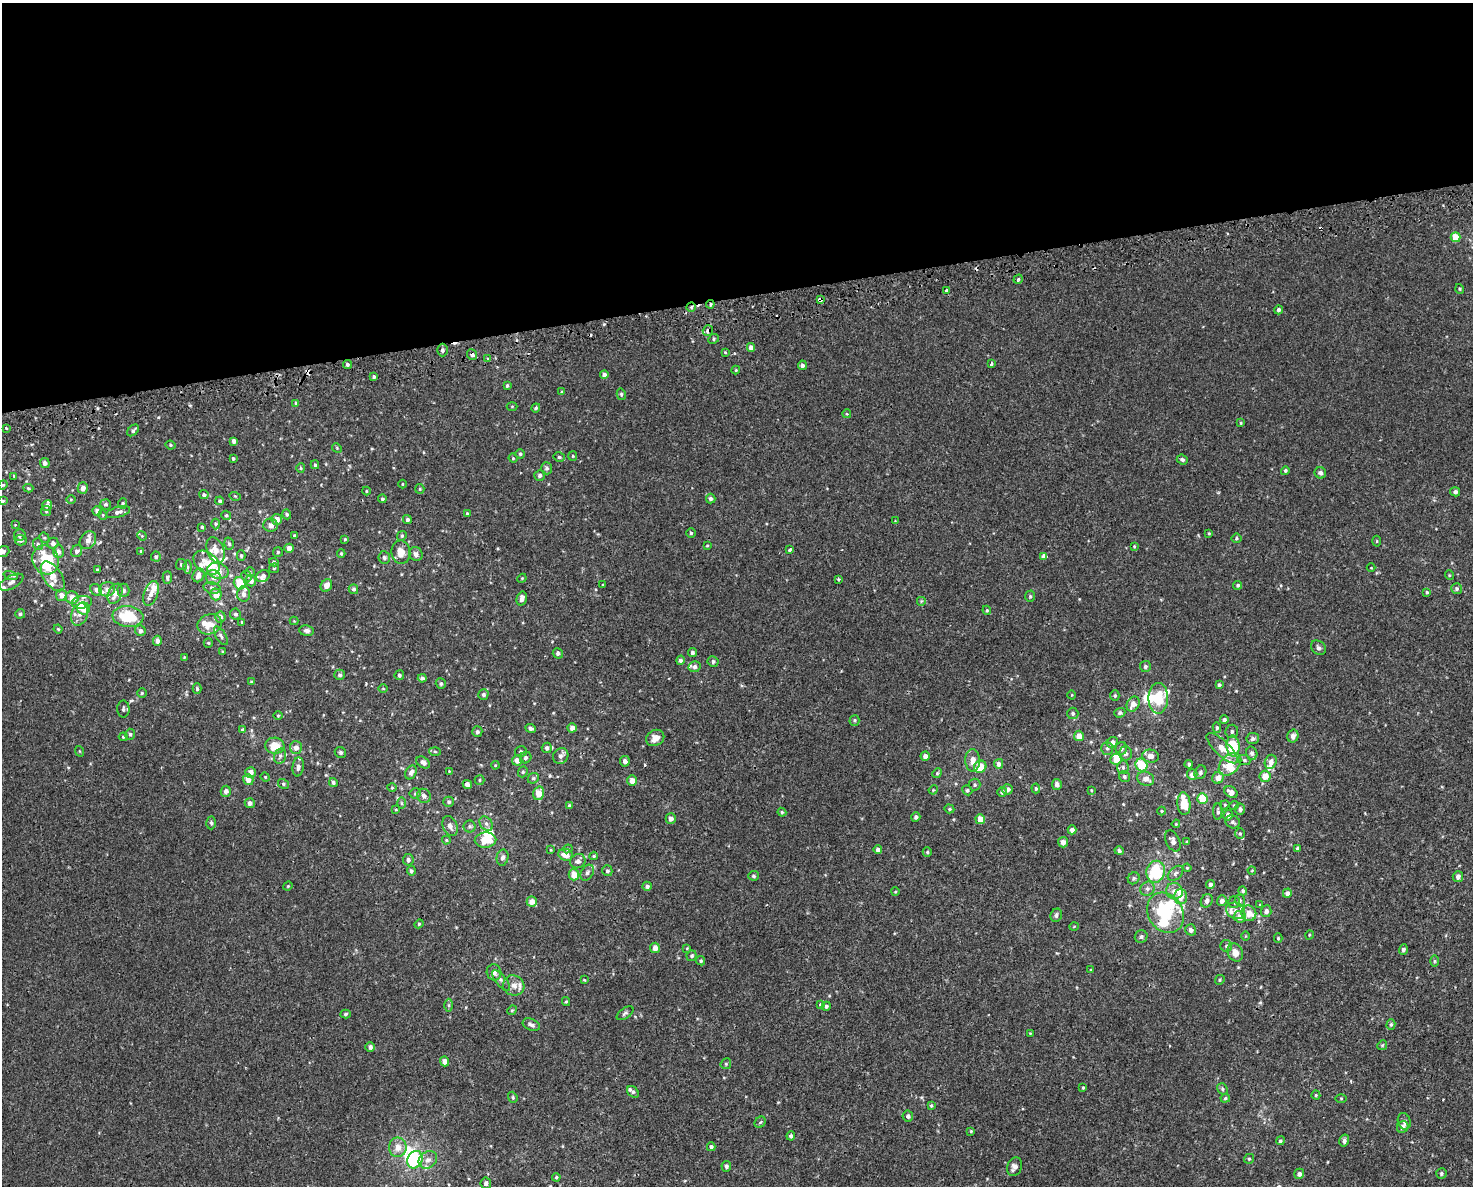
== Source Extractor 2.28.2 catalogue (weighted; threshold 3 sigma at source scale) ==
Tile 2 of 3 x 4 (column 2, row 1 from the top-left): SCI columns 1565-3035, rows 3590-4773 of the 4556 x 4811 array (HDU 1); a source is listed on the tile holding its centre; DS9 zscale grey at full resolution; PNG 1475 x 1188 px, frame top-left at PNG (2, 3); each listed source drawn as its Kron ellipse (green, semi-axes under 4 px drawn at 4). Shown black and unused: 25% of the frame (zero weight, under 2 of 3 exposures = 3% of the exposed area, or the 3 px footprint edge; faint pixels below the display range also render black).
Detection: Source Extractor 2.28.2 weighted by HDU 2 'WHT'; one run over the whole footprint, this tile lists its part. Background 5.66e-04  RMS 0.0026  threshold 0.0117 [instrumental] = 3 sigma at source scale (4.5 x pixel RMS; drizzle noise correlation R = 1.50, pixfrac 1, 0.0396/0.0396 arcsec/px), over >= 5 px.
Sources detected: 468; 6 inside a brighter object's white glare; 8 cosmic-ray / hot-pixel residue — neither listed nor drawn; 40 inside a brighter listed object's ellipse — not listed separately; the other 414 listed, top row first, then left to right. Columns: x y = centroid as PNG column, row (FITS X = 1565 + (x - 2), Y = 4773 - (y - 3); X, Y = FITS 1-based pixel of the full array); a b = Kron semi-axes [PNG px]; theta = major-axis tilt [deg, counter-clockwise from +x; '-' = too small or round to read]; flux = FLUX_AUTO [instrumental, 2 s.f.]
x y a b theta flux
1456 237 5 5 - 3.9
1018 279 5 4 - 0.52
1460 289 5 3 - 0.25
946 290 3 3 - 0.73
820 299 4 3 - 4.9
710 304 4 3 - 0.37
691 307 4 4 - 0.41
1278 310 4 4 - 0.65
708 330 5 5 - 1.8
714 339 5 4 - 0.37
751 347 4 4 - 1.4
442 350 6 5 - 0.7
725 352 4 4 - 0.26
472 354 5 5 - 0.69
487 359 3 3 - 0.99
347 364 4 4 - 0.49
991 364 4 3 - 0.52
802 365 5 4 - 0.65
736 370 4 4 - 0.26
604 375 4 4 - 0.96
374 377 3 3 - 0.65
507 386 4 3 - 0.36
562 392 4 4 - 0.25
621 394 6 4 -77 0.4
296 403 4 4 - 0.31
512 406 5 3 - 0.21
536 408 5 4 - 0.4
847 414 4 3 - 0.41
1241 423 4 4 - 0.25
6 428 4 3 - 0.24
133 430 7 4 44 0.61
234 441 4 4 - 0.96
171 445 5 3 - 0.34
337 448 5 4 - 0.32
520 454 4 4 - 0.42
573 456 5 4 - 0.27
559 457 6 4 -15 0.45
233 458 3 3 - 0.36
513 458 4 4 - 0.25
1182 460 5 5 - 0.65
45 463 5 5 - 0.9
315 465 4 3 - 0.39
301 468 5 4 - 0.31
547 468 6 5 - 0.7
1285 471 4 4 - 0.45
1320 473 6 5 - 0.71
540 475 5 5 - 0.65
14 476 3 3 - 0.23
402 484 4 3 - 0.18
3 485 5 4 - 0.28
28 488 5 4 - 0.39
83 488 6 5 - 1.4
420 489 5 4 - 0.27
366 491 4 4 - 0.24
1455 492 5 4 - 0.66
204 495 5 4 - 0.54
235 496 5 3 - 0.27
71 499 4 3 - 0.25
382 499 4 4 - 0.4
711 499 5 4 - 0.67
3 501 3 3 - 0.33
220 501 4 4 - 0.46
123 503 5 4 - 0.34
106 504 5 5 - 0.53
47 506 5 5 - 1.1
46 511 5 5 - 0.32
97 511 4 4 - 0.99
118 512 12 5 16 0.99
467 513 3 3 - 0.25
287 514 5 4 - 0.41
103 515 5 3 - 0.2
226 515 5 4 - 0.45
277 519 5 5 - 2
407 520 4 4 - 0.58
895 521 3 3 - 0.19
216 524 5 3 - 0.35
15 525 4 4 - 0.2
270 525 7 6 - 1.5
202 527 4 4 - 0.34
691 533 5 5 - 0.36
1209 533 4 3 - 0.22
20 535 6 5 - 0.57
294 535 3 3 - 0.27
142 536 5 4 - 0.22
402 536 5 4 - 0.34
44 538 5 5 - 0.36
1236 538 5 4 - 0.35
345 539 4 3 - 0.25
21 540 6 5 - 0.91
88 540 9 7 53 1.6
1377 541 5 3 - 0.24
53 543 5 5 - 1.1
38 544 6 5 - 0.53
229 544 6 5 - 0.48
707 545 3 3 - 0.22
1134 546 3 3 - 0.21
289 548 4 4 - 1.8
790 549 3 3 - 0.9
215 550 13 8 -69 2
3 551 6 5 - 1
77 551 6 5 - 0.85
141 551 4 3 - 0.3
58 552 6 5 - 1.1
278 552 5 5 - 0.39
401 552 12 9 -84 2.6
341 553 4 3 - 0.28
416 554 7 6 - 0.96
241 556 5 4 - 0.42
156 557 5 5 - 0.47
1044 557 4 3 - 10
384 558 6 6 - 0.6
46 560 15 13 -62 11
274 562 4 4 - 0.42
207 563 15 10 -39 2.8
181 565 5 5 - 0.45
187 567 6 4 90 0.42
274 568 5 4 - 0.31
1371 568 4 3 - 0.18
97 570 3 3 - 0.33
218 571 11 7 -13 3.6
250 572 4 4 - 0.3
10 575 7 4 -18 0.48
198 575 7 5 66 1.6
1449 575 5 3 - 0.21
53 576 17 9 -57 3.6
247 576 5 4 - 0.38
263 576 7 5 27 0.84
167 577 6 4 89 0.53
213 577 7 7 - 1.2
522 578 5 3 - 0.22
839 579 3 3 - 0.33
251 581 5 5 - 1.4
11 582 13 6 29 1.2
240 583 6 5 - 5.5
326 585 7 5 58 1.9
603 585 4 2 - 0.16
1238 585 4 4 - 0.38
212 588 8 6 -14 0.71
107 589 8 7 - 1.1
353 589 5 4 - 0.65
1456 589 5 5 - 0.62
96 590 6 5 - 0.7
123 590 7 6 - 0.87
1427 592 4 3 - 0.36
151 593 13 7 70 1.8
115 594 10 7 65 2.2
216 594 6 5 - 2.7
243 594 7 6 - 1.4
62 595 6 5 - 2
1030 596 6 5 - 0.37
72 598 6 6 - 2.2
522 598 7 5 74 1.1
921 601 5 5 - 0.32
82 602 10 6 7 1.9
83 608 6 6 - 3.5
987 610 4 4 - 0.3
20 614 5 4 - 0.55
79 614 11 8 70 1.7
235 614 5 5 - 0.58
128 616 15 10 -6 9.8
220 617 5 5 - 1.2
294 621 4 4 - 0.21
242 622 4 3 - 0.18
210 624 13 10 17 2.9
58 629 4 4 - 0.24
140 631 5 5 - 0.77
307 631 7 5 -7 0.7
221 636 10 5 -58 0.71
157 641 5 4 - 1
208 643 5 4 - 0.29
1319 648 8 6 -39 0.73
223 652 4 3 - 0.24
692 652 4 4 - 0.67
558 653 5 5 - 0.69
184 657 4 3 - 0.21
680 660 5 4 - 0.66
713 661 5 5 - 0.64
695 667 6 5 - 0.75
1145 667 5 5 - 0.59
340 675 5 5 - 0.57
399 675 5 4 - 0.61
422 678 4 4 - 0.73
251 682 4 3 - 0.21
441 684 5 5 - 0.41
1219 685 4 3 - 0.43
197 689 5 4 - 0.48
383 689 5 3 - 0.21
142 693 5 4 - 0.36
483 694 5 5 - 0.52
1072 695 4 3 - 0.19
1115 696 5 4 - 0.4
1158 698 15 10 89 6.6
1133 704 8 6 62 1.9
123 709 8 6 -89 0.65
1073 713 6 5 - 0.53
1120 713 5 4 - 0.64
278 716 5 3 - 0.24
854 720 5 5 - 0.39
1224 720 4 4 - 0.58
530 728 5 4 - 0.74
572 728 4 4 - 1.1
1217 728 5 4 - 0.44
242 729 4 3 - 0.29
1232 731 7 6 - 0.72
477 732 5 5 - 0.59
130 734 5 4 - 0.47
1079 736 5 5 - 2.4
1293 736 6 5 - 1.1
123 737 4 3 - 0.25
655 738 9 7 32 2.1
1253 739 6 5 - 0.75
1112 742 6 5 - 1.2
275 746 9 8 - 4.5
1233 746 10 6 -87 12
296 748 6 6 - 1.5
547 748 5 5 - 0.81
1107 748 6 5 - 0.57
1121 748 6 6 - 0.82
1222 748 20 7 -44 3.2
79 751 5 3 - 0.21
435 751 6 4 -3 0.33
340 752 6 5 - 0.49
521 752 6 5 - 0.49
1125 753 7 6 - 0.96
1252 753 7 5 -73 0.63
280 756 8 5 76 0.76
561 756 8 7 - 1
925 756 4 4 - 1.1
1151 756 8 6 -11 1.6
526 758 6 5 - 0.64
1116 759 6 5 - 2.3
517 760 5 5 - 1.9
973 760 11 7 -88 2
1244 760 6 5 - 0.45
625 761 5 5 - 1.1
423 762 7 5 -35 1.1
1271 762 7 6 - 1.5
999 764 5 4 - 0.86
1189 764 4 3 - 0.53
1230 764 13 9 47 4.7
495 765 4 3 - 0.21
1141 765 6 6 - 6.9
298 767 9 5 84 0.92
980 767 6 6 - 5
1123 767 7 5 -87 0.6
449 771 3 3 - 0.21
250 772 5 5 - 1.5
411 772 7 5 60 0.98
523 772 6 4 69 0.38
1200 772 7 5 65 0.58
937 773 5 4 - 0.33
1192 775 5 5 - 1.6
1124 776 6 5 - 0.51
1265 776 6 5 - 3
265 777 5 4 - 0.25
533 778 6 5 - 0.43
1218 778 6 5 - 1.7
1146 779 9 7 -23 1.6
248 780 5 5 - 1.7
480 780 5 4 - 0.34
632 781 5 5 - 2.1
333 782 5 4 - 0.62
283 784 5 4 - 0.41
467 784 4 4 - 2.4
1057 784 5 5 - 0.96
975 785 6 6 - 0.49
392 788 5 3 - 0.27
1036 788 5 4 - 0.37
1008 789 5 5 - 0.87
933 790 4 3 - 0.22
967 790 5 5 - 0.45
1091 790 3 3 - 0.2
226 791 5 5 - 1.2
1002 792 5 5 - 0.59
1231 792 7 5 -34 1.6
415 793 5 5 - 0.43
539 793 7 5 73 3.2
424 796 7 6 - 1.2
1202 798 5 5 - 6.2
449 802 5 5 - 0.51
250 803 5 5 - 0.94
401 803 6 4 -90 0.35
1184 804 11 6 -85 5.2
1225 805 5 4 - 0.29
1234 805 5 3 - 0.22
569 806 4 4 - 0.49
949 809 5 4 - 0.36
1240 809 5 5 - 0.77
396 810 3 3 - 0.24
1162 811 4 4 - 0.27
782 812 4 4 - 0.35
1218 812 8 4 -89 0.61
1228 815 5 4 - 1.1
916 817 5 4 - 0.63
671 819 5 5 - 1.2
980 819 5 4 - 3
1233 822 7 6 - 0.64
211 823 6 4 -88 0.49
486 824 8 5 -50 0.76
1176 824 4 3 - 0.22
450 826 10 7 -66 1.4
470 826 6 6 - 0.51
1072 830 4 4 - 0.96
1240 834 5 5 - 0.4
446 840 4 4 - 0.28
485 840 11 7 2 5.2
1173 841 11 6 -64 1.2
1063 842 5 5 - 1.2
1187 842 3 3 - 0.4
1298 848 4 4 - 0.7
568 849 5 4 - 0.29
551 850 4 3 - 0.19
878 850 4 4 - 0.87
1119 851 5 4 - 0.57
927 852 5 4 - 0.37
566 855 7 6 - 2.2
594 856 4 4 - 0.31
503 857 8 6 76 0.89
408 860 6 5 - 0.87
578 861 8 7 - 1.1
1187 868 4 3 - 0.23
1252 870 4 2 - 0.18
411 871 5 4 - 0.61
607 871 5 5 - 0.57
1156 872 11 9 75 14
587 873 8 6 59 0.74
1175 873 9 6 42 0.72
574 875 6 5 - 2.7
754 876 5 5 - 0.47
1458 877 5 5 - 0.93
1134 878 6 5 - 0.51
1210 885 4 4 - 0.81
288 886 4 4 - 0.26
647 886 4 4 - 0.78
1147 889 7 6 - 0.86
1174 891 8 8 - 1.8
1243 891 5 4 - 0.48
895 892 4 3 - 0.19
1287 893 4 4 - 0.9
1180 897 7 6 - 2.4
1240 900 6 4 -72 0.38
1207 901 7 5 62 0.98
1222 901 5 5 - 0.94
532 902 5 5 - 2
1234 902 6 6 - 0.51
1260 905 4 4 - 0.25
1236 911 10 8 -25 1.4
1266 911 6 5 - 0.91
1166 913 21 17 -59 16
1249 913 8 7 - 2.3
1056 915 7 5 66 0.69
1240 917 6 6 - 2.2
419 924 4 4 - 0.32
1074 926 5 3 - 0.22
1191 930 5 5 - 0.96
1309 935 5 3 - 0.22
1141 936 6 6 - 0.62
1245 936 5 3 - 0.21
1278 938 5 4 - 0.29
1226 946 6 5 - 0.49
655 948 5 4 - 1.7
687 948 4 3 - 0.19
1403 950 5 4 - 0.58
1235 952 9 7 -62 2.4
692 956 5 5 - 0.45
701 961 5 4 - 0.37
1434 961 5 3 - 0.3
1091 970 4 3 - 0.23
494 972 8 7 - 1.2
501 980 13 5 -51 0.9
584 980 4 3 - 0.2
1220 980 5 4 - 0.31
514 985 11 10 - 1.7
566 1002 4 4 - 0.28
448 1005 6 4 -90 0.4
820 1005 3 3 - 1.1
826 1006 5 4 - 0.57
512 1010 5 4 - 0.28
625 1013 9 5 34 0.65
345 1014 5 4 - 0.41
1391 1024 5 4 - 0.39
531 1025 9 5 -22 0.81
1030 1033 4 2 - 0.17
1382 1045 5 4 - 0.3
370 1047 5 4 - 0.83
445 1061 5 4 - 1.5
726 1064 6 5 - 0.37
1083 1088 3 3 - 0.28
1222 1089 6 5 - 0.43
633 1092 7 5 -44 0.55
1316 1095 4 4 - 0.3
513 1097 6 4 -70 0.39
1225 1098 5 4 - 0.33
1341 1098 5 4 - 0.23
931 1106 4 3 - 0.35
908 1116 5 5 - 0.72
1404 1121 8 6 -71 0.85
760 1122 6 5 - 0.38
1403 1127 6 5 - 1.3
971 1131 4 3 - 0.25
791 1136 4 4 - 0.61
1280 1141 4 4 - 0.49
1344 1141 6 4 75 0.81
398 1147 10 9 - 2.4
711 1147 4 4 - 0.6
1249 1159 5 5 - 0.42
415 1160 9 7 61 14
428 1160 10 8 39 1.5
726 1166 5 4 - 0.69
1014 1167 9 7 66 1.3
1299 1174 5 5 - 0.95
1441 1174 5 5 - 0.41
556 1177 4 3 - 0.3
486 1183 5 5 - 0.69
Overlapping masked pixels (flux is a lower limit): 6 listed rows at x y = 820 299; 710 304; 691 307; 708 330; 472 354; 467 784
Isophote crosses this tile's border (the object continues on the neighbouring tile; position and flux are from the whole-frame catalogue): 1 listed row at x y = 3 551